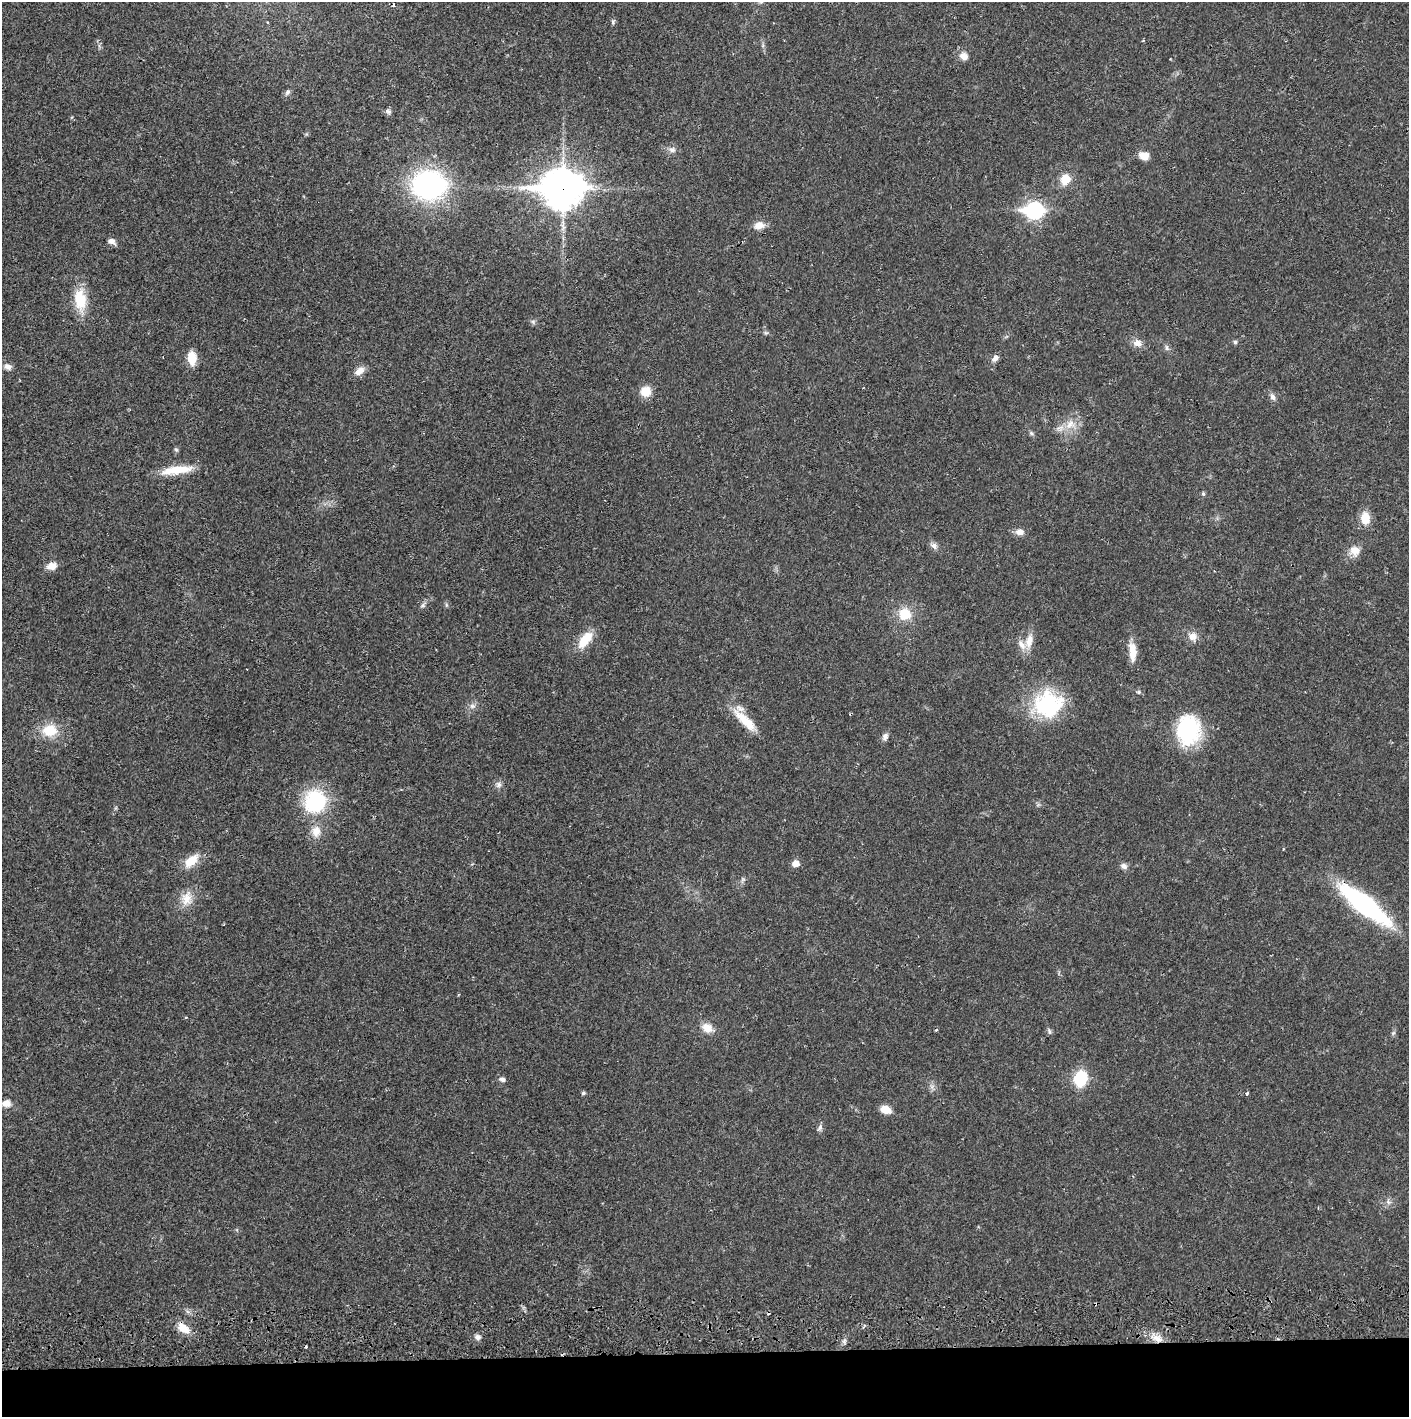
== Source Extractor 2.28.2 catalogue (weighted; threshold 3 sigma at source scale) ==
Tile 8 of 3 x 3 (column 2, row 3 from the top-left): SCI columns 1410-2816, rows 56-1470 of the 4229 x 4358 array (HDU 1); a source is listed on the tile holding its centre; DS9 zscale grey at full resolution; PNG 1411 x 1419 px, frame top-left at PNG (2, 2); no overlay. Shown black and unused: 5% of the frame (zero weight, under 2 of 3 exposures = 3% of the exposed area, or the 3 px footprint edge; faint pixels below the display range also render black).
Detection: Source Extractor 2.28.2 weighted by HDU 2 'WHT'; one run over the whole footprint, this tile lists its part. Background 0.0217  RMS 0.0035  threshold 0.0158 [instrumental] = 3 sigma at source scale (4.5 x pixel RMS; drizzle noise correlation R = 1.50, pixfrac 1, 0.05/0.05 arcsec/px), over >= 5 px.
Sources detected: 80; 4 cosmic-ray / hot-pixel residue — not listed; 1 inside a brighter listed object's ellipse — not listed separately; the other 75 listed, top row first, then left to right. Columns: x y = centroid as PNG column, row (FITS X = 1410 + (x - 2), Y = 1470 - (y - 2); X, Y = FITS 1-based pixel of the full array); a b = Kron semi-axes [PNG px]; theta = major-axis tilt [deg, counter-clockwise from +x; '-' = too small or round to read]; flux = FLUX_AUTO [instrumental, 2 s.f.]
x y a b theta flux
613 22 7 4 -89 0.59
1143 40 3 3 - 0.44
964 56 12 10 -33 2.5
1170 59 2 2 - 0.22
287 92 9 5 53 0.89
388 112 8 6 -62 0.92
672 150 9 7 -12 1.5
1144 156 11 8 -18 3.4
1065 179 14 12 71 4.9
429 185 29 24 0 74
562 189 16 13 1 780
1035 210 9 7 0 99
759 225 13 9 12 3.1
111 241 10 6 -22 1.7
80 300 29 15 -83 10
533 322 6 6 - 0.74
766 333 7 4 -18 0.56
1235 342 5 5 - 0.62
1137 343 12 9 -16 2.6
1167 348 9 5 -73 0.91
192 358 12 8 -87 7.4
995 358 10 7 51 1.5
8 367 11 8 -15 1.7
359 371 14 8 35 2.8
646 391 12 11 - 5.1
1273 397 9 7 -50 1.4
1070 424 15 12 42 4.9
1031 433 7 4 -71 0.61
176 450 7 5 -66 0.6
176 470 40 10 8 8.6
1203 494 6 5 - 0.54
1365 518 13 10 -87 5.6
1020 532 12 8 -9 2.1
934 546 10 8 -42 1.4
1354 551 14 13 - 3.8
52 566 11 8 18 3.2
423 605 10 6 44 1
446 605 6 4 73 0.5
905 614 13 12 - 7.7
1193 636 11 10 - 3
585 640 23 11 51 7.6
1029 641 18 9 77 4
1133 652 23 8 -87 5.3
1139 692 5 5 - 0.53
1048 704 36 31 14 28
472 706 8 6 0 1.3
745 720 40 11 -44 8.6
1188 730 30 24 88 32
50 731 18 15 1 8.7
885 737 10 7 68 1.5
498 785 8 8 - 1.3
315 801 26 24 66 26
316 831 16 13 88 4.2
191 861 19 11 42 6.1
796 863 6 5 - 3.9
1124 866 8 7 - 1.4
743 879 7 4 19 0.62
187 898 21 15 81 5.4
1364 904 47 13 -38 70
186 1017 3 3 - 0.34
707 1028 14 11 -32 4
1049 1031 9 5 -77 0.76
1393 1033 6 5 - 0.59
1080 1078 17 13 75 13
502 1079 8 6 -14 1.2
932 1087 7 4 -72 0.93
583 1093 5 4 - 0.69
1247 1093 4 3 - 1
6 1103 11 9 8 2.9
886 1110 13 8 -19 3.7
820 1128 11 5 66 1
1388 1202 6 5 - 0.84
183 1328 17 10 -38 4.8
477 1337 7 6 - 1.3
1157 1338 15 10 -26 3.8
Overlapping masked pixels (flux is a lower limit): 3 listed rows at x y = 562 189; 1364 904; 1157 1338